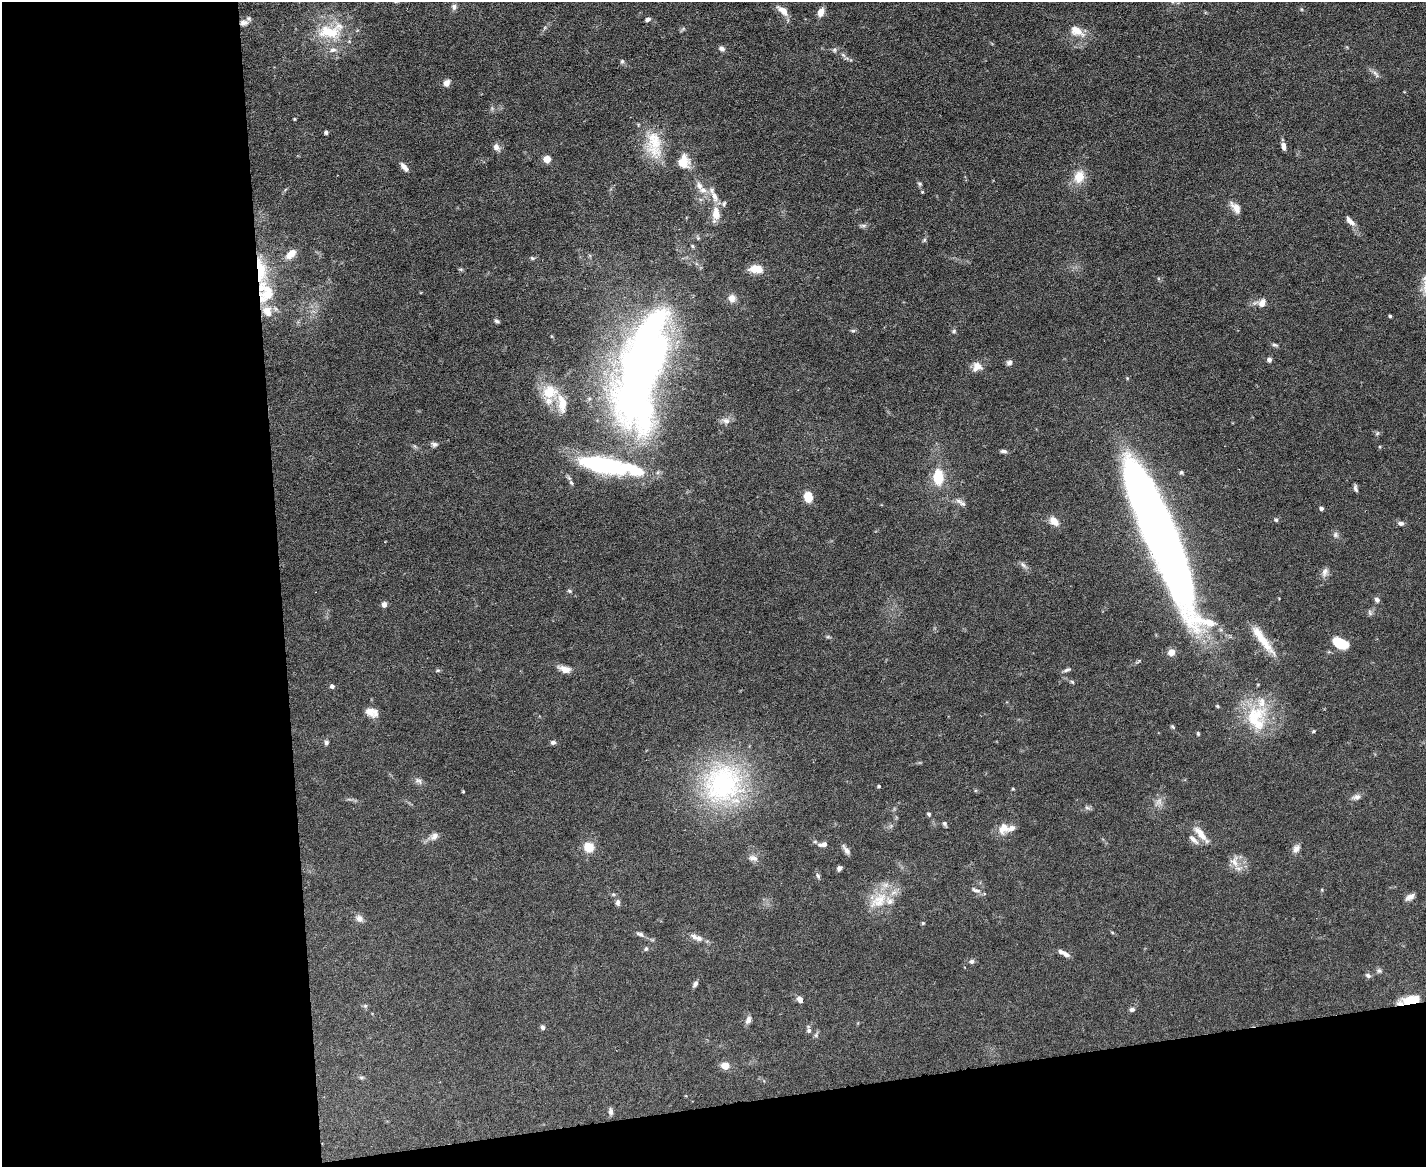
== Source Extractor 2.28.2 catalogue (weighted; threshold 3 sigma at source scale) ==
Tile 10 of 3 x 4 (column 1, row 4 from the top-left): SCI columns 131-1554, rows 1-1165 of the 4641 x 4660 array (HDU 1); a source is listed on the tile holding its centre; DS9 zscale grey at full resolution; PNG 1428 x 1169 px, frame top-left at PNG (2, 2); no overlay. Shown black and unused: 25% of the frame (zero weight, under 5 of 9 exposures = <1% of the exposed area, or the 3 px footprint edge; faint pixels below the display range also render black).
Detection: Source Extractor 2.28.2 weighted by HDU 2 'WHT'; one run over the whole footprint, this tile lists its part. Background 0.0828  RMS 0.0041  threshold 0.0169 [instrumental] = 3 sigma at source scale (4.09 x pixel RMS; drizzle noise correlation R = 1.36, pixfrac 0.8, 0.05/0.05 arcsec/px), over >= 5 px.
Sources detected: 145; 1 inside a brighter object's white glare — not listed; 15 inside a brighter listed object's ellipse — not listed separately; the other 129 listed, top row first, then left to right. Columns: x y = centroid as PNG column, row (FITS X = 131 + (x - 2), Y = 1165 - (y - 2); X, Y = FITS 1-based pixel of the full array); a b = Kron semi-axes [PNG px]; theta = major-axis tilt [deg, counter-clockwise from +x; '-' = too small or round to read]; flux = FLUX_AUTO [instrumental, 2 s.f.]
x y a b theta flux
454 7 8 7 - 1.2
783 10 16 7 -38 3.4
821 12 9 6 63 3.3
648 19 6 4 29 0.98
244 23 12 8 5 2.2
683 29 7 4 19 0.61
330 31 37 19 10 16
1077 31 23 12 -31 5.1
722 49 6 5 - 1.5
834 50 6 5 - 0.76
622 61 5 5 - 0.63
1376 74 13 4 -56 1.2
446 83 8 6 55 2.3
294 119 5 3 - 0.37
326 132 4 3 - 0.94
654 144 39 19 -85 14
1283 146 8 5 -78 1.8
496 147 11 7 -48 1.8
547 159 5 5 - 8.8
684 161 18 15 -83 5.6
404 167 12 6 -50 2.1
1079 177 15 12 70 6.4
920 184 6 5 - 0.61
699 186 13 8 -64 2.5
1236 208 14 8 -50 3.5
716 213 18 11 -88 4.8
1350 221 14 6 -46 2.3
863 225 10 4 10 0.86
924 240 6 5 - 0.6
291 254 14 8 42 4.2
532 258 6 5 - 0.62
756 269 13 7 -1 7.1
260 270 54 12 -85 18
732 298 9 9 - 3
1262 303 12 8 69 2.4
1390 316 4 3 - 0.56
497 321 7 4 -10 0.73
853 331 6 4 -1 0.58
954 331 6 5 - 0.64
1275 345 8 4 -11 0.78
1269 360 5 5 - 1.2
1009 363 7 6 - 1.2
977 366 12 10 49 3.4
640 371 112 37 76 360
549 392 22 18 10 10
726 421 11 8 -13 1.9
1377 433 7 4 45 0.57
434 444 9 6 -10 1.1
1003 451 8 4 -4 1.1
1181 472 5 4 - 0.56
938 477 16 10 90 11
571 483 8 5 -62 0.81
1355 488 9 4 -75 0.94
808 497 8 6 -79 8.9
963 504 12 7 -35 1.4
1321 508 5 4 - 0.89
1276 520 6 5 - 0.68
1054 521 12 8 -43 3.6
1401 523 8 5 2 1.3
1160 533 135 24 -67 430
1335 535 8 7 - 1.1
1023 565 11 5 -40 1.2
1325 572 13 8 68 1.9
1377 600 7 6 - 1.1
384 604 6 6 - 1.5
1370 613 9 5 -64 0.8
828 637 6 4 -17 0.53
1262 640 48 9 -54 9
1341 643 15 9 -27 12
1171 652 8 7 - 2.9
565 669 15 8 -17 3.1
438 670 6 4 1 0.51
1067 670 11 4 24 0.92
1072 682 5 4 - 0.53
332 686 5 5 - 1.2
370 711 19 11 -41 3.4
1257 718 40 30 -90 22
1173 727 7 4 -46 0.53
1313 731 5 4 - 0.45
1198 733 5 4 - 0.5
553 742 6 5 - 0.98
326 743 6 5 - 0.96
418 781 12 6 -26 1.4
723 784 56 51 44 64
879 786 4 4 - 0.57
1013 789 5 3 - 0.35
463 792 4 3 - 0.3
1357 797 12 7 10 1.6
1159 802 9 8 - 2
1087 808 9 4 -9 0.84
929 814 5 4 - 0.57
945 824 6 5 - 0.72
1003 828 16 13 54 4.4
1201 834 26 8 -51 4.7
434 836 11 8 51 1.9
1193 840 16 6 -43 2
823 844 11 6 10 1.9
589 847 8 7 - 9.2
1296 849 11 8 58 1.9
846 850 14 5 -56 1.6
753 858 13 8 -7 2
1234 861 18 11 -89 3.7
839 868 5 4 - 1.2
818 876 7 5 -55 0.7
976 890 14 5 -17 1.4
1410 897 10 6 30 2
879 900 32 17 40 11
618 902 8 6 89 1.1
359 918 11 8 -49 1.9
923 923 5 4 - 0.43
1112 932 5 3 - 0.38
640 934 10 5 -20 1.2
699 938 9 7 -20 1.7
646 949 6 5 - 0.75
1065 954 11 6 -33 1.7
972 961 7 6 - 0.96
1379 971 7 6 - 0.81
1368 975 7 6 - 1
695 984 7 5 64 1.3
800 999 8 6 -55 1.7
1412 1000 17 7 8 11
365 1006 6 4 44 0.59
1132 1009 7 5 12 1.1
748 1020 11 7 64 1.6
543 1027 6 5 - 0.94
809 1030 9 5 -80 1.1
725 1065 8 6 8 4.2
361 1077 7 4 0 0.61
611 1111 8 5 -79 1.3
Overlapping masked pixels (flux is a lower limit): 3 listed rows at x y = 244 23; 260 270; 1412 1000